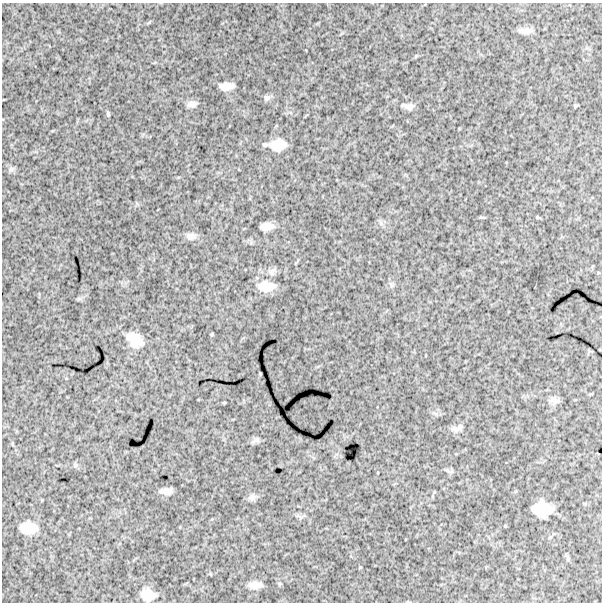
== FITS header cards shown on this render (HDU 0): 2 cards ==
NAXIS1  =                  600
NAXIS2  =                  600

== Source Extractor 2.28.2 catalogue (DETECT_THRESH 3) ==
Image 600 x 600 px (HDU 0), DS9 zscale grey, 1 PNG px = 1 image px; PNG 604 x 604 px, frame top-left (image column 1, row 600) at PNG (2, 3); no overlay
Background 1770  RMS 240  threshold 706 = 3 sigma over >= 5 px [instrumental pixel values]
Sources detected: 26; all 26 listed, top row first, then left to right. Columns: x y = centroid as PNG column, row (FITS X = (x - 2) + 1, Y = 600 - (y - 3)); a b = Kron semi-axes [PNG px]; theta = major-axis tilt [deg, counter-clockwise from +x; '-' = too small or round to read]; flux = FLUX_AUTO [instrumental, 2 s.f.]
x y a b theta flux
525 31 16 7 5 100000
226 86 13 6 2 140000
267 98 8 8 - 49000
192 104 12 7 9 75000
575 106 5 5 - 19000
409 107 10 7 1 79000
108 114 6 4 -81 26000
265 145 8 5 5 31000
278 145 14 9 5 250000
11 169 7 7 - 45000
482 217 10 2 -7 18000
537 217 5 4 - 15000
267 226 11 6 4 130000
191 236 12 9 -4 84000
272 272 14 6 54 59000
266 286 19 11 3 240000
212 334 3 3 - 17000
134 339 18 12 -36 250000
554 400 14 8 -30 73000
454 428 13 8 -3 70000
166 491 10 5 3 94000
252 497 11 8 28 63000
542 509 18 12 -3 410000
28 528 16 11 -4 300000
255 585 16 8 2 130000
148 595 14 10 -7 210000